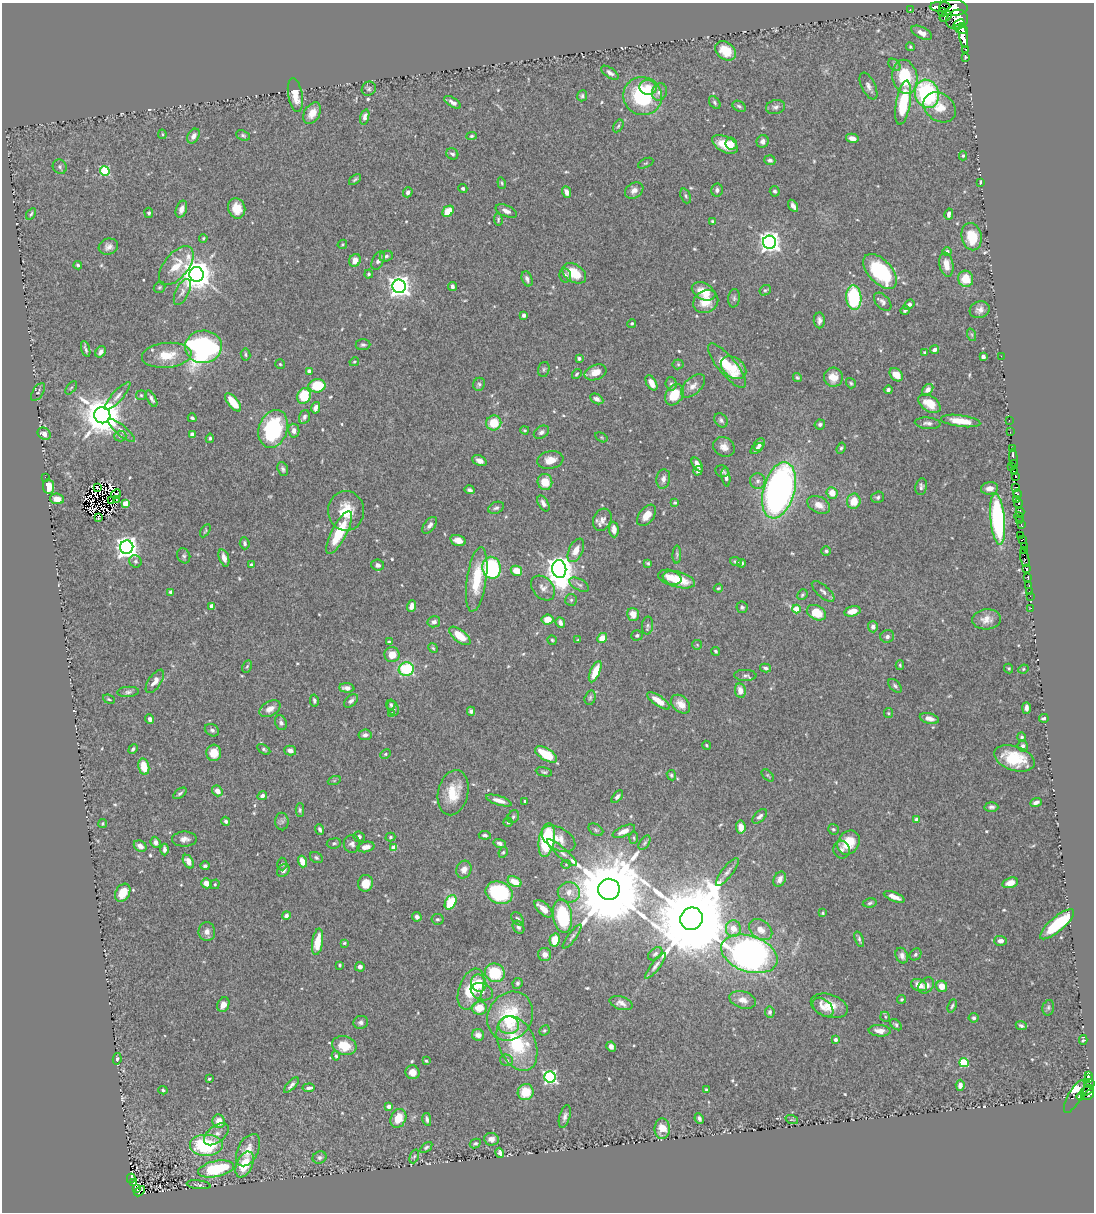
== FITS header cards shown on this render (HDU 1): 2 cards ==
NAXIS1  =                 1092
NAXIS2  =                 1210

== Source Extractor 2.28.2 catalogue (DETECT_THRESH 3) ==
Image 1092 x 1210 px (HDU 1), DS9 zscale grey, 1 PNG px = 1 image px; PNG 1096 x 1214 px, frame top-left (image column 1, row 1210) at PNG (2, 3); each listed source drawn as its Kron ellipse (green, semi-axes under 4 px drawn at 4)
Background 0.461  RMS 0.0096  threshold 0.0289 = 3 sigma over >= 5 px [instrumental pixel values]
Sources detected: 599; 8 with non-positive FLUX_AUTO (blend fragments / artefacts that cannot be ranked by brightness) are neither listed nor drawn; of the other 591, the 500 brightest by FLUX_AUTO listed and drawn (91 fainter detections omitted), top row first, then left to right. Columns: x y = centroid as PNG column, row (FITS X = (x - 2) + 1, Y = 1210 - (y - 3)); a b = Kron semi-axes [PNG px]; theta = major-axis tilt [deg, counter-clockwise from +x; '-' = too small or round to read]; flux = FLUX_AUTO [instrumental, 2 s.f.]
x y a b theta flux
940 7 10 5 -1 990
953 7 14 8 -3 4100
910 10 3 2 - 8.5
943 12 4 3 - 320
946 16 7 4 32 700
957 20 11 9 20 7200
959 24 6 3 25 1800
961 29 7 4 -16 1600
922 33 11 5 -27 5.3
963 36 12 4 -80 2900
910 47 4 4 - 0.84
966 49 3 2 - 180
725 51 11 8 -36 12
965 57 4 3 - 0.84
894 65 7 5 -46 1.3
610 73 10 5 -35 2.4
905 77 17 12 -79 31
868 86 14 7 -64 3.3
648 87 9 7 -5 7.4
369 89 7 6 - 1.4
659 92 9 7 71 4
927 94 14 12 -71 85
295 95 17 7 -80 10
582 96 5 5 - 1.2
643 96 19 19 - 54
453 102 9 4 -32 2.7
715 102 7 5 -53 1.3
903 103 22 7 80 35
739 106 7 5 -29 1.8
776 107 9 7 13 2.5
940 107 17 13 -36 11
312 113 11 7 58 6.8
365 117 8 4 74 3.6
618 126 7 4 59 1.1
162 134 4 4 - 0.81
243 135 7 5 -22 1.2
193 136 8 5 59 3.6
472 136 5 4 - 1
852 138 6 4 -11 4
763 141 6 6 - 2.7
731 143 6 6 - 4.6
725 144 14 7 -27 14
452 154 6 5 - 1.9
963 156 4 4 - 0.85
770 160 5 5 - 2.1
646 163 8 4 26 0.9
60 167 7 6 - 1.6
105 171 5 5 - 47
355 179 7 3 37 1.2
981 182 3 2 - 1.9
502 183 6 4 -71 0.9
463 188 4 4 - 1.2
634 190 10 7 32 3.8
717 190 6 6 - 2.2
775 191 5 4 - 1.5
408 192 5 4 - 2.1
566 192 6 4 -70 3.7
686 196 8 5 -68 1.3
793 206 7 4 -58 2.7
237 208 10 8 -73 8.7
181 209 9 5 71 3.6
448 211 6 5 - 15
506 211 11 5 -24 3.2
149 213 5 4 - 1.4
31 214 6 4 59 1
949 214 5 4 - 2.3
498 220 6 4 -86 0.99
713 221 4 3 - 1.2
972 237 14 10 -78 19
203 238 4 3 - 0.83
769 242 6 6 - 450
342 244 5 4 - 0.79
108 247 10 8 18 3.6
947 251 5 4 - 2
386 256 7 5 22 1.8
355 260 6 5 - 4.4
378 261 10 5 66 2.7
78 265 4 3 - 1.1
946 265 12 7 -80 7.5
176 266 23 12 51 13
880 271 21 11 -47 60
574 273 13 9 -33 15
196 274 7 7 - 1300
369 274 4 4 - 1.2
565 275 7 6 - 1.7
527 279 8 5 -68 2.4
966 279 8 7 - 12
399 286 6 6 - 520
160 287 6 5 - 1
452 287 4 3 - 2.2
765 290 6 5 - 0.99
704 291 12 8 -27 12
182 292 14 6 65 3.1
734 298 9 6 82 1.5
854 298 12 7 -86 48
706 301 13 11 30 12
883 302 11 6 -47 2.6
909 305 6 4 38 1.9
905 310 5 3 - 1.6
980 310 10 8 19 3.9
524 315 4 3 - 1.7
819 320 8 5 -89 2.5
632 323 4 4 - 0.9
972 335 6 4 -71 1
363 345 7 5 3 1.4
203 347 18 16 3 200
86 349 8 3 -73 1.5
935 350 4 3 - 2.2
101 352 6 4 56 2.4
924 352 4 4 - 0.87
245 354 6 5 - 1.2
167 355 25 12 5 17
983 356 4 4 - 2.7
1001 356 2 2 - 9.4
579 358 4 3 - 1.5
354 362 5 4 - 0.87
280 364 5 5 - 0.88
678 364 5 5 - 0.9
727 366 28 9 -50 23
734 368 14 10 -36 11
544 369 8 5 75 1.3
309 371 4 3 - 2.9
596 372 11 7 20 8.3
577 374 5 3 - 0.96
896 375 8 5 -41 6.4
797 377 4 4 - 1.1
833 377 9 9 - 8.7
651 383 8 5 -60 6.6
851 383 5 4 - 0.95
479 384 6 6 - 1.4
671 384 6 5 - 1.5
317 386 8 6 10 20
693 386 14 8 44 5
71 388 8 4 53 0.89
888 390 4 3 - 1.7
928 390 6 4 47 2.7
38 392 10 5 57 1.5
141 395 5 5 - 0.82
674 395 11 8 56 16
118 396 18 5 48 3.6
304 396 8 6 67 35
152 399 9 4 -61 2
597 399 7 5 -27 3.4
233 402 11 5 -51 15
929 403 12 7 -34 11
316 408 6 4 77 3.8
102 415 8 8 - 2300
304 417 7 5 73 1.8
192 418 4 3 - 1.2
721 420 8 6 -53 1.7
1009 420 2 2 - 9.8
961 421 20 5 -8 12
494 423 7 7 - 14
928 423 13 5 -5 2.4
820 424 5 5 - 2
273 429 19 14 71 72
525 430 4 3 - 0.78
122 431 17 5 -40 3.8
294 431 7 5 -81 3.3
541 432 8 6 34 2.1
1010 432 2 2 - 13
44 434 7 5 -41 3.5
192 434 4 4 - 2.8
120 436 6 5 - 1.5
601 437 6 4 -31 0.8
210 438 4 3 - 1.2
759 444 7 5 58 2.5
724 447 11 9 -30 4.7
757 448 7 4 37 1.9
841 448 6 4 70 1.3
1012 448 3 2 - 29
1013 459 10 3 -84 34
550 460 13 8 11 6.7
479 461 7 5 -25 3.4
697 464 8 4 -57 4.7
1014 464 3 2 - 150
1011 466 3 3 - 180
283 469 7 5 -70 1.6
698 471 5 3 - 2
722 471 7 5 -10 1.3
1014 472 4 3 - 140
1015 476 3 3 - 310
45 477 2 2 - 23
726 477 9 4 -82 2.4
663 479 10 7 81 3.4
758 481 8 7 - 2.6
545 482 8 7 - 11
48 487 7 5 -84 9.8
921 487 8 6 79 2
1016 487 4 2 - 0.8
97 488 3 2 - 1.2
990 488 8 6 9 4.7
469 490 5 3 - 1.7
779 490 29 15 74 250
832 493 6 5 - 7.5
116 494 5 2 - 1.4
1017 494 4 3 - 110
878 497 6 5 - 1.4
57 499 7 5 -9 5.7
116 499 3 2 - 4.6
111 500 3 2 - 0.85
1017 500 3 3 - 120
854 501 8 6 78 10
126 503 4 4 - 12
543 503 9 5 -61 2.7
675 503 4 4 - 0.89
1019 504 5 3 - 130
819 505 12 8 -26 5.5
496 508 8 5 24 1.7
346 511 20 18 -87 17
1020 512 5 3 - 59
647 515 12 7 53 6.5
98 517 3 2 - 4.6
1019 517 5 3 - 39
998 519 25 7 -84 99
602 520 11 9 64 3.7
1020 521 3 3 - 280
430 525 9 5 52 2.6
1021 525 3 3 - 170
614 530 8 5 -86 4.7
205 531 7 3 59 0.84
339 533 24 7 63 29
1021 535 3 3 - 220
1023 539 4 3 - 190
458 540 8 5 -15 4.1
245 543 6 5 - 1.6
1024 546 2 2 - 2.8
127 547 7 6 - 540
576 550 12 7 64 6.7
1024 550 2 2 - 10
826 551 5 4 - 1.1
677 555 9 4 89 1.2
184 556 8 6 -65 1.6
224 558 9 5 -72 4.3
1025 558 9 3 -74 69
135 561 6 6 - 1.6
736 562 6 4 -21 1.6
648 563 4 4 - 1
742 563 4 4 - 0.99
251 565 4 3 - 1.2
378 565 6 5 - 2.4
492 568 11 9 -78 68
559 569 9 7 -82 1000
1027 569 4 3 - 920
516 571 6 5 - 10
670 577 12 7 -16 6.3
1028 577 3 3 - 120
477 579 32 9 82 24
679 580 16 8 -15 18
579 585 11 5 -29 1.8
1029 585 4 3 - 28
543 588 14 10 -48 4.5
718 588 5 3 - 0.82
823 591 14 6 -41 2.6
1029 591 2 2 - 1.8
171 592 4 3 - 3.3
802 595 5 5 - 1
1030 596 2 2 - 10
571 600 6 6 - 1.1
212 606 4 4 - 8.3
411 606 6 4 71 3.6
742 607 6 5 - 1.4
1031 608 2 2 - 4.6
796 609 4 4 - 14
852 611 8 5 14 7.1
816 613 10 7 -26 14
633 614 6 6 - 6.5
548 619 6 5 - 7.7
987 619 14 10 5 6.1
434 622 6 5 - 2.5
560 623 6 4 -67 2.7
648 625 9 5 87 1.6
873 627 6 5 - 3.1
637 635 5 5 - 1.2
460 636 13 6 -38 12
887 636 7 6 - 2
602 638 5 4 - 8.3
552 640 5 4 - 0.94
578 640 4 3 - 0.88
389 642 4 3 - 1.8
697 645 5 5 - 0.77
433 648 5 4 - 0.94
716 651 4 3 - 1.1
392 655 7 7 - 8.9
900 665 5 3 - 0.94
247 666 6 4 63 1
765 668 6 4 -16 1.6
1009 668 5 4 - 0.81
406 669 7 7 - 43
1023 669 5 4 - 0.82
595 672 11 5 66 13
745 675 11 5 -2 1.9
155 681 13 6 56 4.8
895 686 8 5 -45 1.5
347 688 7 4 -4 3.9
740 691 7 5 -79 5.8
128 692 11 5 4 2
590 698 7 5 73 1.4
109 699 6 3 -21 0.9
314 700 6 4 -79 1.4
351 701 8 5 45 2.1
658 701 13 5 -34 8.8
391 704 5 4 - 1
681 704 11 8 -44 6.5
393 708 8 5 -69 2.2
1026 708 6 4 90 3
270 709 11 7 28 5.5
471 711 4 4 - 1.8
392 713 4 3 - 1.1
888 713 5 4 - 0.77
929 718 10 5 -15 3.6
1044 718 5 3 - 1.6
150 719 5 4 - 2.7
281 723 7 5 -67 2.2
212 730 7 5 -28 1.7
365 735 6 5 - 2.8
1022 737 5 4 - 1.4
706 745 4 3 - 0.77
1023 746 6 5 - 2
133 749 5 3 - 1.5
264 749 7 4 -30 1.2
290 751 6 4 -16 3.3
214 753 8 7 - 9.2
385 754 5 4 - 0.9
546 754 12 6 -31 22
1014 758 21 12 -18 24
144 766 8 5 -78 14
544 772 8 4 -11 1.3
671 775 5 4 - 1
768 775 7 4 -46 0.89
334 781 6 4 19 0.99
217 791 6 5 - 5.7
180 793 7 4 37 1.4
453 793 23 15 77 18
262 796 5 4 - 2.2
617 797 7 4 52 1.7
499 801 13 4 -18 4.5
525 801 3 3 - 0.91
1036 802 6 3 22 2.6
991 807 7 5 -2 1.8
300 810 6 4 -89 1.2
760 816 9 5 45 2.6
513 817 7 5 60 1.2
916 820 4 4 - 5.2
226 821 4 4 - 1.5
282 821 9 6 -88 2.1
508 822 4 4 - 1.1
103 823 4 4 - 0.85
741 827 6 4 -83 6.1
320 829 5 3 - 1.7
833 829 5 5 - 1.2
596 830 8 5 -34 1.2
624 831 12 5 23 5.1
485 835 6 4 -7 1.8
359 837 6 5 - 2.6
390 837 5 4 - 0.83
634 838 6 4 86 0.88
184 839 12 7 1 3.6
558 839 18 11 -30 8.3
547 840 17 7 80 59
155 842 6 4 -68 2.7
848 842 13 10 55 16
334 843 7 5 8 1.3
500 843 6 4 -17 2.1
645 843 8 4 56 1.1
352 844 9 8 - 2.9
140 846 7 5 -31 4.2
366 847 9 5 11 5.4
394 848 4 4 - 10
164 849 6 4 -89 2.2
842 850 9 8 - 2.4
503 852 5 4 - 0.94
562 853 19 5 -42 3.1
316 857 7 5 -34 1.4
188 862 7 5 -58 5.9
302 862 6 4 -71 8.4
282 864 6 4 -89 1.2
566 864 5 4 - 0.77
205 866 4 4 - 1.3
283 870 7 5 46 2.5
464 870 9 7 69 4.2
727 872 17 5 52 3.4
780 879 8 6 63 3.9
515 882 7 5 -28 10
206 883 5 4 - 4.9
365 883 8 7 - 10
1010 883 8 5 16 4.7
215 884 5 4 - 1.1
609 889 11 10 - 12000
569 892 11 10 - 6.1
123 893 9 7 58 9.2
499 893 14 11 -21 58
894 897 11 4 -21 5.9
451 902 8 5 60 22
870 903 7 4 11 1.3
543 909 11 5 -43 7
823 913 4 3 - 0.81
286 915 4 4 - 2.4
563 916 17 9 -83 49
417 917 5 4 - 2.2
437 919 6 5 - 1.3
517 919 7 5 -48 1.4
691 919 11 11 - 16000
1057 924 21 7 41 34
518 927 7 5 -57 1.7
733 929 8 7 - 7.9
761 930 13 9 -36 6.9
207 932 9 8 - 3.7
572 937 14 4 53 1.9
859 939 8 4 -69 1.3
555 940 7 5 78 11
1000 941 6 5 - 2.9
318 942 13 5 82 14
344 943 3 3 - 0.86
655 954 8 5 39 1.7
749 954 29 18 -19 310
915 954 6 5 - 1.7
545 955 6 6 - 3.2
902 956 8 6 -67 2.8
340 965 3 3 - 0.85
655 966 16 4 52 2.7
360 967 5 4 - 2.5
495 973 10 9 - 28
479 983 9 7 -72 11
517 983 5 5 - 1.5
919 985 8 6 -19 6
926 985 9 6 49 4.2
942 986 6 5 - 7.6
471 989 21 12 69 24
482 992 11 8 -23 4.3
902 999 4 4 - 0.91
743 1000 13 8 -17 5.8
621 1003 12 6 -17 3.7
223 1005 7 5 64 5
829 1006 19 11 -18 12
952 1006 7 4 66 1.2
823 1007 12 7 -37 3.9
479 1008 7 6 - 12
1048 1008 8 5 75 1.5
770 1012 6 5 - 1.5
510 1016 25 22 58 42
885 1017 5 4 - 0.91
974 1018 5 4 - 1.2
361 1022 7 6 - 2
509 1025 10 9 - 7.1
896 1025 7 4 -43 1.3
1021 1026 5 4 - 1.4
544 1030 5 4 - 1
880 1031 11 5 -4 4.6
478 1035 6 6 - 3.4
835 1040 4 3 - 2.8
1083 1040 5 3 - 1
517 1043 29 18 -66 49
344 1046 12 9 -14 17
611 1047 5 4 - 2.3
336 1056 4 3 - 1.2
117 1059 6 4 78 1.1
506 1060 6 5 - 1.6
426 1061 4 4 - 0.88
964 1063 4 4 - 38
412 1072 7 6 - 4.7
1088 1075 4 3 - 61
550 1077 6 5 - 130
209 1079 3 3 - 0.82
1089 1079 3 3 - 110
1090 1083 3 3 - 76
291 1085 10 4 46 2.4
960 1085 5 4 - 3.4
309 1088 6 3 5 2.1
706 1089 3 3 - 1
163 1090 5 4 - 0.96
1087 1091 7 3 29 560
526 1092 8 8 - 16
1089 1095 6 4 44 570
1081 1096 4 3 - 37
1074 1097 18 6 61 57
389 1106 4 3 - 3.7
565 1116 12 5 74 2.6
398 1118 10 7 63 11
699 1118 5 4 - 1.5
427 1119 6 4 -79 1.7
792 1120 6 4 -18 0.95
219 1121 7 6 - 7.8
662 1129 10 7 -90 9.5
216 1134 14 8 39 4.7
491 1139 7 6 - 3.1
475 1143 6 4 28 1.1
206 1146 17 11 0 50
426 1147 7 4 38 1.2
248 1150 17 10 62 9.9
500 1153 5 4 - 2.1
414 1156 7 4 69 1.2
320 1157 7 6 - 1.7
245 1164 14 8 66 17
216 1169 18 8 11 45
131 1178 5 3 - 49
133 1182 4 4 - 48
199 1185 12 4 -7 1.5
136 1189 3 3 - 42
140 1191 6 4 44 54
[91 fainter detections neither listed nor drawn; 8 non-positive-flux detections neither listed nor drawn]